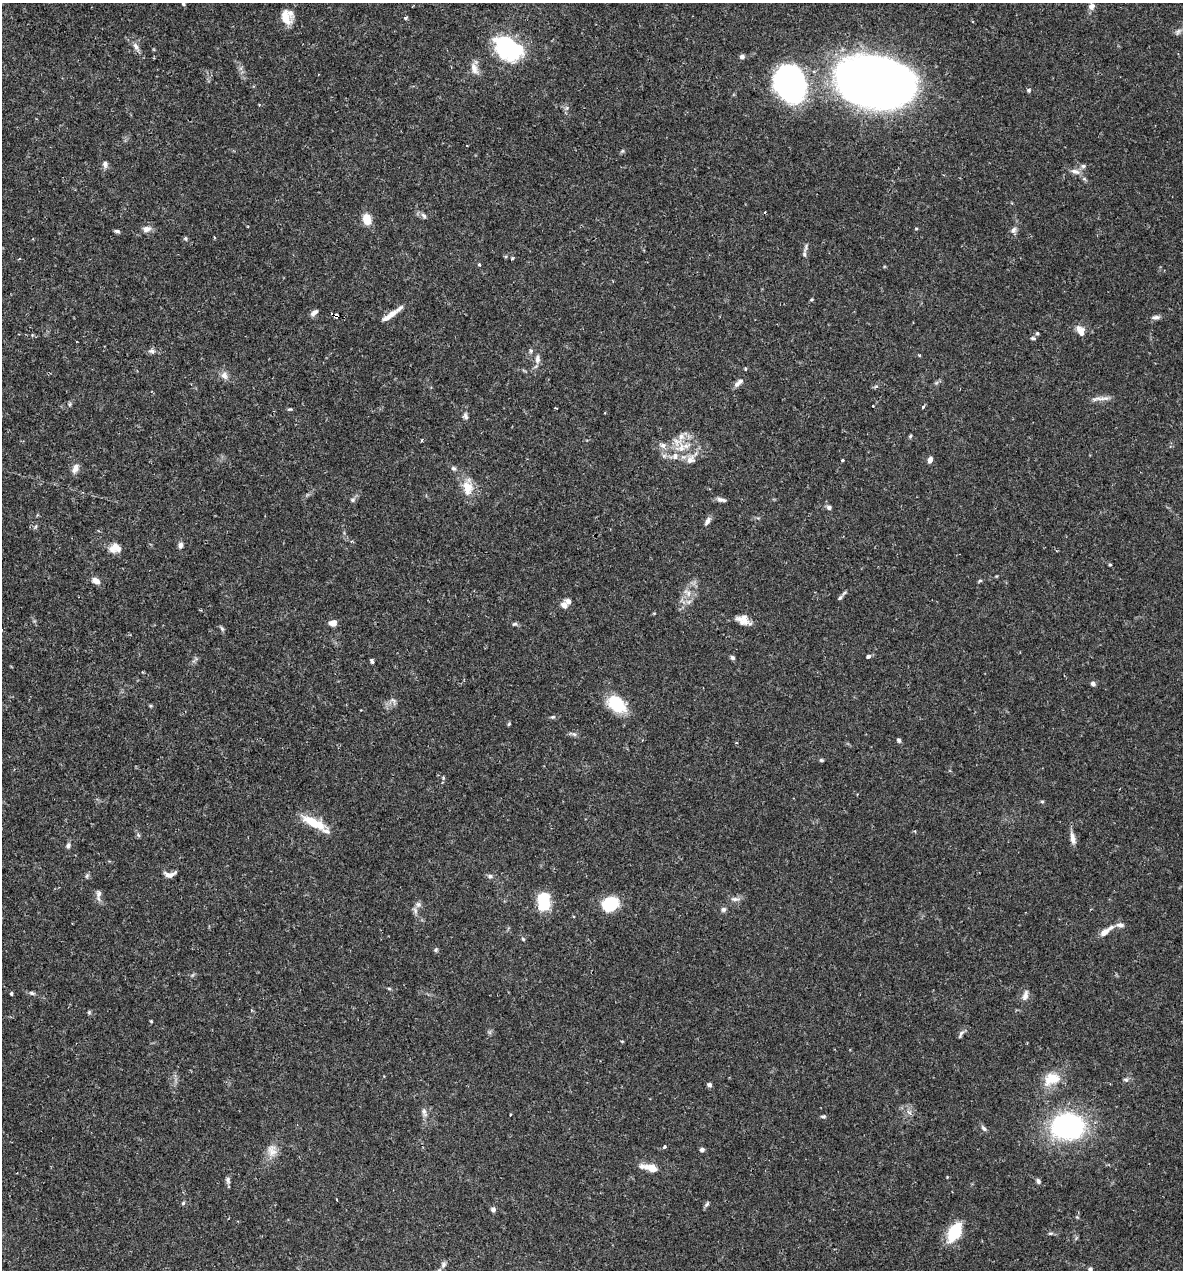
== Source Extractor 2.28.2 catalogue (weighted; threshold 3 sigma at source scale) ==
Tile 11 of 4 x 4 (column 3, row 3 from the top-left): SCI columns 2609-3789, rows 1269-2536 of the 5092 x 5073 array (HDU 1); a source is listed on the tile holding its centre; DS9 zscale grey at full resolution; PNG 1185 x 1272 px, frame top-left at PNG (2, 3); no overlay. Shown black and unused: <1% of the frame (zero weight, under 2 of 3 exposures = <1% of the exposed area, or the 3 px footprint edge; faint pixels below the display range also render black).
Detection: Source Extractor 2.28.2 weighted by HDU 2 'WHT'; one run over the whole footprint, this tile lists its part. Background 0.0709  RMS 0.0039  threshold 0.0176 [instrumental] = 3 sigma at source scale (4.5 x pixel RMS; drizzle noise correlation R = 1.50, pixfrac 1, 0.05/0.05 arcsec/px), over >= 5 px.
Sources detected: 152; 3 inside a brighter object's white glare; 1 cosmic-ray / hot-pixel residue — not listed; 8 inside a brighter listed object's ellipse — not listed separately; the other 140 listed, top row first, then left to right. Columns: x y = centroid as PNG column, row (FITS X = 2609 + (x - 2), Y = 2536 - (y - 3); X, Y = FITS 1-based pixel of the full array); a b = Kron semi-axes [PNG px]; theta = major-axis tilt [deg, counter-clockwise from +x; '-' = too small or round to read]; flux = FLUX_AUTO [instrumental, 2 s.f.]
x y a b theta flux
184 4 5 4 - 0.47
1092 6 9 8 - 1.6
285 17 20 13 -61 6
405 18 4 4 - 0.83
1178 32 10 6 59 1.1
136 47 11 7 -58 1.9
508 51 35 20 -32 31
742 57 5 5 - 1.3
474 69 16 8 -68 3.1
874 83 59 38 -14 500
793 84 38 22 -64 84
1029 90 6 5 - 0.61
567 108 6 5 - 0.75
622 151 5 5 - 0.54
105 164 9 6 -87 1.4
1083 166 7 5 2 0.92
1075 171 13 7 -18 2.2
765 212 3 2 - 0.36
424 216 9 6 -59 1.1
367 219 11 8 -76 5.5
147 229 11 7 9 2.3
916 229 5 3 - 0.38
1013 230 9 7 47 1.5
117 231 7 4 -10 0.84
185 239 5 5 - 0.62
806 247 12 4 73 0.94
512 258 4 3 - 0.47
479 265 4 3 - 0.61
811 300 5 3 - 0.38
314 313 11 5 42 1.6
392 314 15 8 32 2.6
336 316 5 4 - 4.7
1156 317 11 5 4 1.3
1080 331 13 8 -59 3.3
1037 333 5 4 - 0.59
1033 338 7 4 -2 0.73
152 351 10 6 -5 1.4
531 351 6 5 - 0.72
537 359 13 7 88 2.2
224 375 11 8 -70 2.3
740 381 10 7 43 1.4
936 383 7 4 19 0.67
876 386 6 4 19 0.59
1100 399 30 4 5 2.3
70 404 5 5 - 0.6
873 406 3 2 - 0.3
923 407 3 3 - 1.8
289 409 6 4 17 0.51
466 416 11 6 -74 1.3
681 436 10 9 - 3
910 436 5 4 - 0.5
422 440 4 3 - 0.33
663 445 10 7 -34 1.9
681 448 10 9 - 4
675 456 10 7 76 2.1
691 459 13 11 43 3.2
842 460 3 3 - 0.59
930 460 6 5 - 2.2
75 468 13 7 61 2.4
453 468 7 6 - 0.84
468 487 23 14 -87 6.8
353 500 7 6 - 0.91
721 500 12 5 -12 1.5
829 507 6 5 - 1.1
707 521 12 6 61 1.5
36 526 6 4 70 0.55
180 545 9 6 88 1.4
115 547 15 10 57 3.1
1110 564 5 3 - 0.39
96 581 10 6 -25 2.4
980 581 5 4 - 0.58
688 593 7 4 89 1.2
840 597 8 5 52 0.87
688 602 9 5 31 1.2
564 605 7 7 - 2.6
743 620 16 10 -24 3.9
333 623 7 6 - 3.3
515 624 7 5 14 0.7
222 629 8 5 -54 0.73
868 656 5 4 - 0.89
732 658 6 5 - 0.89
372 661 4 3 - 1
1093 684 5 5 - 1.4
393 700 9 5 -19 0.97
616 704 23 16 -40 14
553 717 6 5 - 0.67
509 724 5 4 - 0.51
573 734 11 5 -19 1.1
899 740 6 5 - 0.82
821 760 5 4 - 0.55
443 778 6 4 73 0.53
1042 802 5 4 - 0.49
314 824 19 12 -13 7.5
138 835 7 4 -46 0.66
1073 838 16 6 -79 2.6
68 845 8 6 66 1.1
170 874 15 7 5 2.2
87 876 8 4 70 0.71
490 876 7 6 - 1
98 894 11 7 88 1.8
735 899 13 6 -3 1.6
544 901 20 13 -87 14
418 904 9 8 - 1.5
610 904 14 11 26 21
723 909 7 6 - 1
1120 925 12 7 -3 2
1104 932 15 8 40 2.9
523 939 5 4 - 0.54
436 950 6 5 - 0.62
389 989 6 4 -2 0.43
11 993 3 3 - 0.8
32 993 8 5 -16 0.93
1025 995 14 7 73 2.1
89 1012 5 5 - 0.56
151 1021 4 3 - 0.4
961 1034 13 4 60 1.1
622 1041 4 3 - 0.36
1052 1079 23 16 20 8.7
1126 1080 7 6 - 0.91
709 1085 5 5 - 1.2
424 1112 13 6 -72 1.7
510 1115 3 2 - 0.38
823 1116 7 5 0 0.7
1067 1126 27 21 4 72
984 1128 9 5 -48 1
664 1146 4 4 - 0.77
272 1150 18 13 -80 4.2
702 1150 5 4 - 1.2
651 1168 17 6 -14 7.1
947 1177 3 3 - 0.3
228 1180 9 5 90 1.1
1038 1181 7 5 -58 1
336 1199 3 2 - 0.31
183 1203 5 5 - 0.56
707 1204 9 5 58 0.82
493 1209 6 5 - 1.3
954 1232 21 12 60 14
1050 1233 8 4 8 0.63
443 1265 9 7 68 1.4
1090 1269 6 5 - 1
Overlapping masked pixels (flux is a lower limit): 1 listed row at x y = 336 316
Isophote crosses this tile's border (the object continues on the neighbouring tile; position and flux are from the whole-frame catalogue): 2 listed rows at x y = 443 1265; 1090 1269